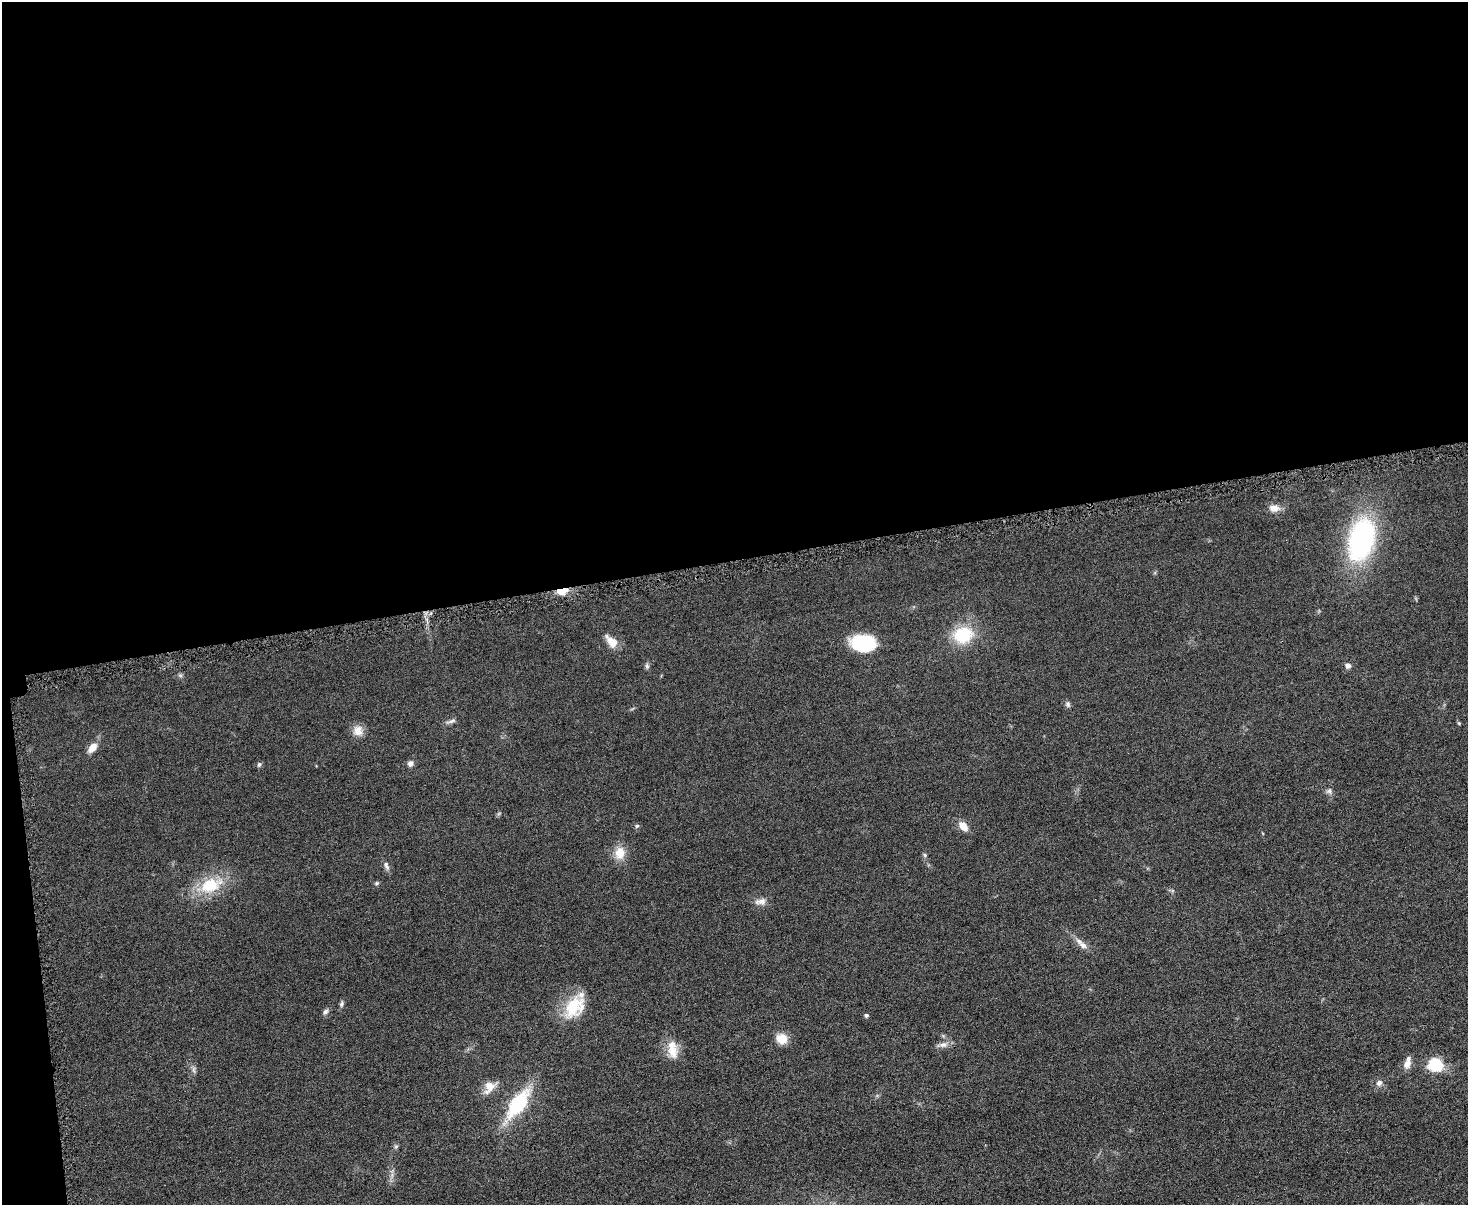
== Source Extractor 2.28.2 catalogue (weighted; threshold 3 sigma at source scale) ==
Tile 1 of 3 x 4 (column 1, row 1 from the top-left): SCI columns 145-1610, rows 3614-4816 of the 4798 x 4820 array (HDU 1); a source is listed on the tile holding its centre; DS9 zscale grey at full resolution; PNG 1470 x 1207 px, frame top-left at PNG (2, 2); no overlay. Shown black and unused: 48% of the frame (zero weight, under 4 of 8 exposures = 1% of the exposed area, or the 3 px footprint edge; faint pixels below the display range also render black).
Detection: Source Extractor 2.28.2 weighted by HDU 2 'WHT'; one run over the whole footprint, this tile lists its part. Background 0.0578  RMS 0.0079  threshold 0.0323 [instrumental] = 3 sigma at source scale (4.09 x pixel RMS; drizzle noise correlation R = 1.36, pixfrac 0.8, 0.05/0.05 arcsec/px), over >= 5 px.
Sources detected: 40; all 40 listed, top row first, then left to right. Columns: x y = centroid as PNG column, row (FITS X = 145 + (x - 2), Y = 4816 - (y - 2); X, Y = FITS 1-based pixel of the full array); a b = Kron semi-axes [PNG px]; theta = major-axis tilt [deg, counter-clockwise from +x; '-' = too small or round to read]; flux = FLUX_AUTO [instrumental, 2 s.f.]
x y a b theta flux
1274 508 14 9 0 6
1361 539 44 25 76 130
562 591 12 6 13 10
963 635 19 16 14 36
611 641 19 10 -48 8.4
864 643 23 15 -6 48
647 666 8 5 -81 1.7
1348 666 7 6 - 2.6
180 675 7 4 -19 1.3
1068 704 9 6 -72 1.9
451 721 14 4 15 2.4
1459 723 5 4 - 0.81
358 731 14 13 - 7.3
92 748 12 7 49 8.1
410 763 7 6 - 3.1
259 764 7 6 - 1.4
1329 791 8 7 - 2.4
637 826 6 5 - 1.2
963 826 10 7 -51 9.4
620 853 17 13 84 11
925 855 6 5 - 1.2
386 866 12 6 -73 2.9
376 883 6 4 21 1.2
210 885 27 17 19 32
761 901 17 9 5 4.8
1083 945 12 8 -36 4.7
341 1004 8 5 78 1.8
574 1007 31 20 53 29
325 1011 8 6 46 2.1
866 1015 5 4 - 1.6
782 1039 12 11 - 10
943 1045 17 7 9 4.2
672 1050 26 13 -83 13
1407 1063 14 7 74 6.4
1435 1064 11 10 - 31
193 1070 10 5 -90 2
1379 1083 9 8 - 3.1
489 1087 18 11 53 8.7
518 1104 35 15 54 52
396 1146 6 5 - 1.2
Overlapping masked pixels (flux is a lower limit): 1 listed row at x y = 562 591